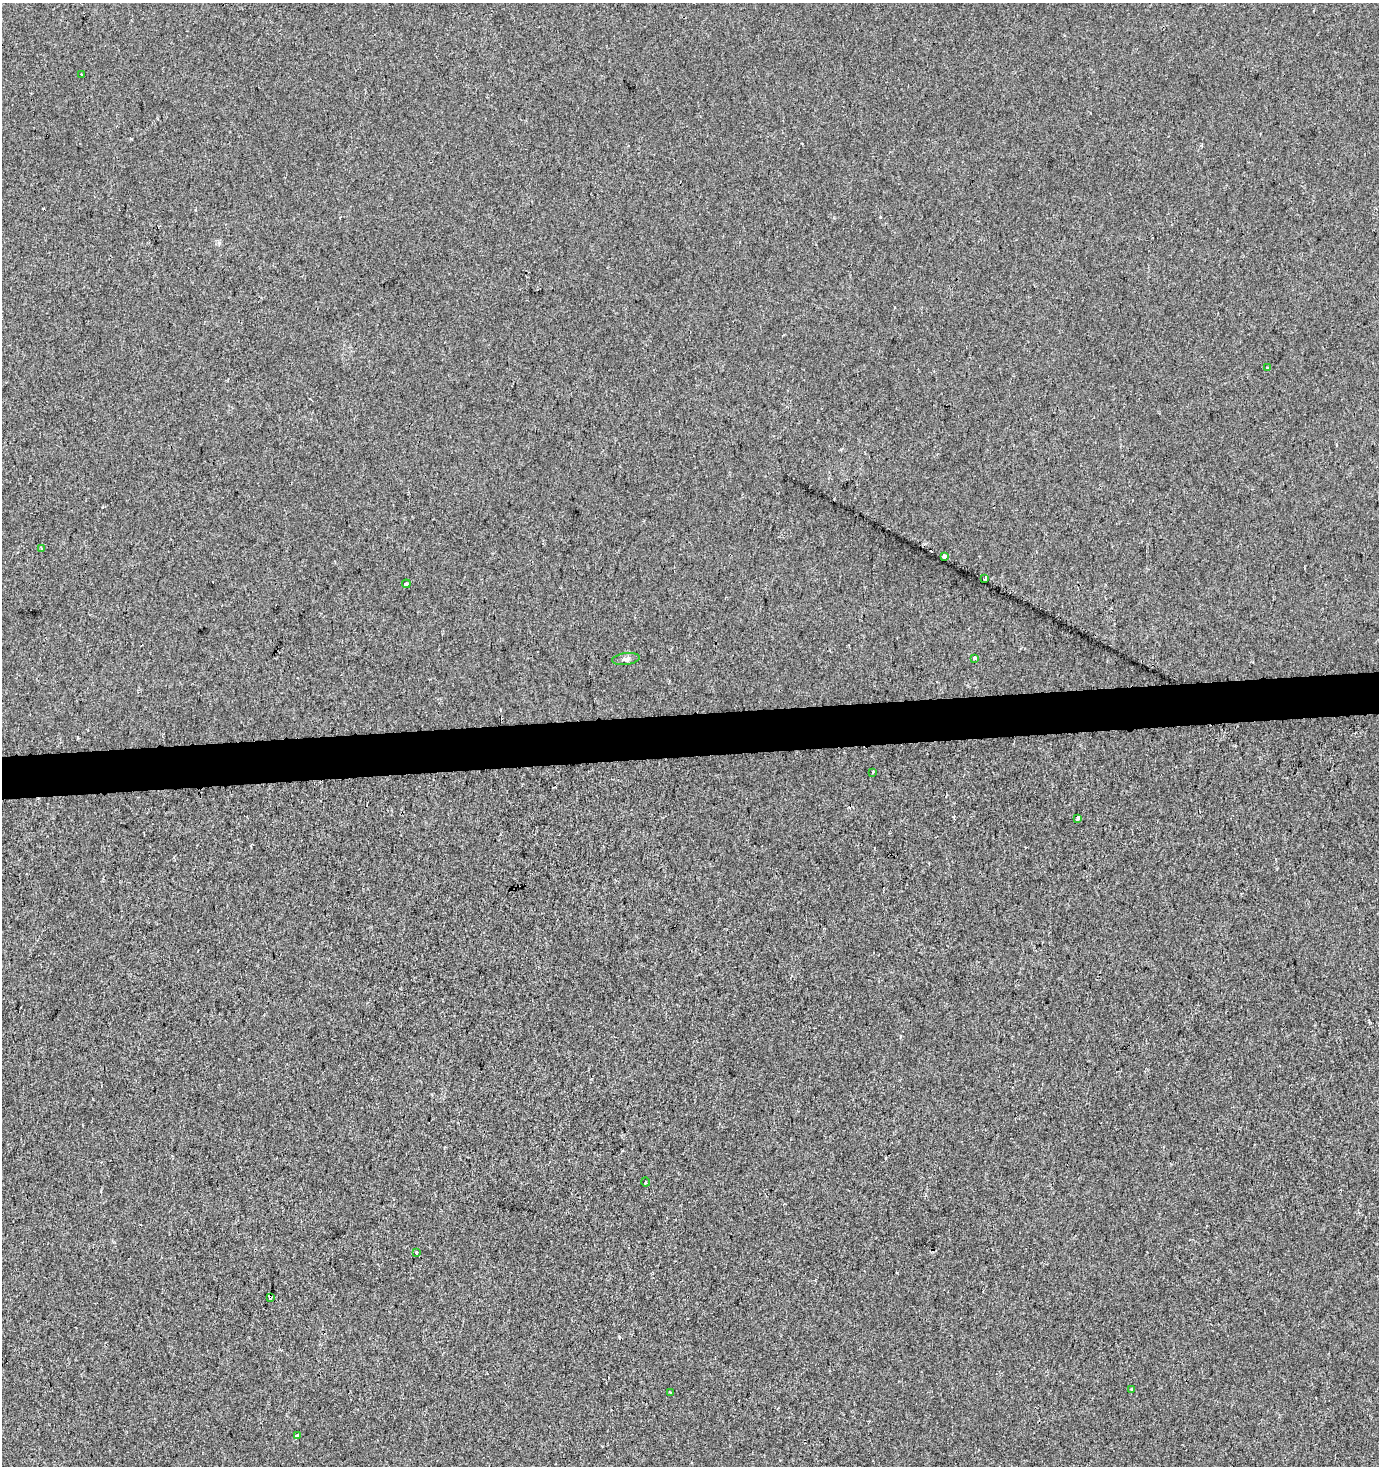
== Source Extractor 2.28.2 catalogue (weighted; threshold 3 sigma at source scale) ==
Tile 5 of 3 x 3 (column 2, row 2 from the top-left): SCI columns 1378-2754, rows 1465-2928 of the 4131 x 4392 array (HDU 1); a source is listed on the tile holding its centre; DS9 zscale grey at full resolution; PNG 1381 x 1468 px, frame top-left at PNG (2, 3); each listed source drawn as its Kron ellipse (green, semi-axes under 4 px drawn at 4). Shown black and unused: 3% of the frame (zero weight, under 2 of 3 exposures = <1% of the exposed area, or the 3 px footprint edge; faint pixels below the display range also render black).
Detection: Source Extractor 2.28.2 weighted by HDU 2 'WHT'; one run over the whole footprint, this tile lists its part. Background 7.20e-04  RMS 0.0053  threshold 0.0239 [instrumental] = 3 sigma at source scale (4.5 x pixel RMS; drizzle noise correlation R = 1.50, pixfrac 1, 0.0396/0.0396 arcsec/px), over >= 5 px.
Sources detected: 21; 5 cosmic-ray / hot-pixel residue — neither listed nor drawn; the other 16 listed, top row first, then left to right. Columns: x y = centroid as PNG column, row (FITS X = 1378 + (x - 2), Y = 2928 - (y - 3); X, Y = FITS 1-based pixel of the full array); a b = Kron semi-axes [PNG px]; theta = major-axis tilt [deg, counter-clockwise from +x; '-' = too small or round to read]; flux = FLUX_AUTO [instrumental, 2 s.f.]
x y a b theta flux
82 75 3 2 - 0.55
1268 367 3 3 - 2.2
41 549 3 3 - 0.53
944 557 4 3 - 9.6
985 578 4 3 - 2.8
406 584 4 3 - 1.2
975 658 4 3 - 3.6
626 659 14 6 7 1.8
873 772 3 2 - 0.69
1078 818 3 3 - 5.6
645 1182 5 3 - 0.49
416 1253 3 3 - 1.3
271 1297 4 3 - 7.5
1132 1389 3 3 - 3.5
671 1392 3 2 - 0.69
297 1435 3 3 - 1.3
Overlapping masked pixels (flux is a lower limit): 1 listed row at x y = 271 1297